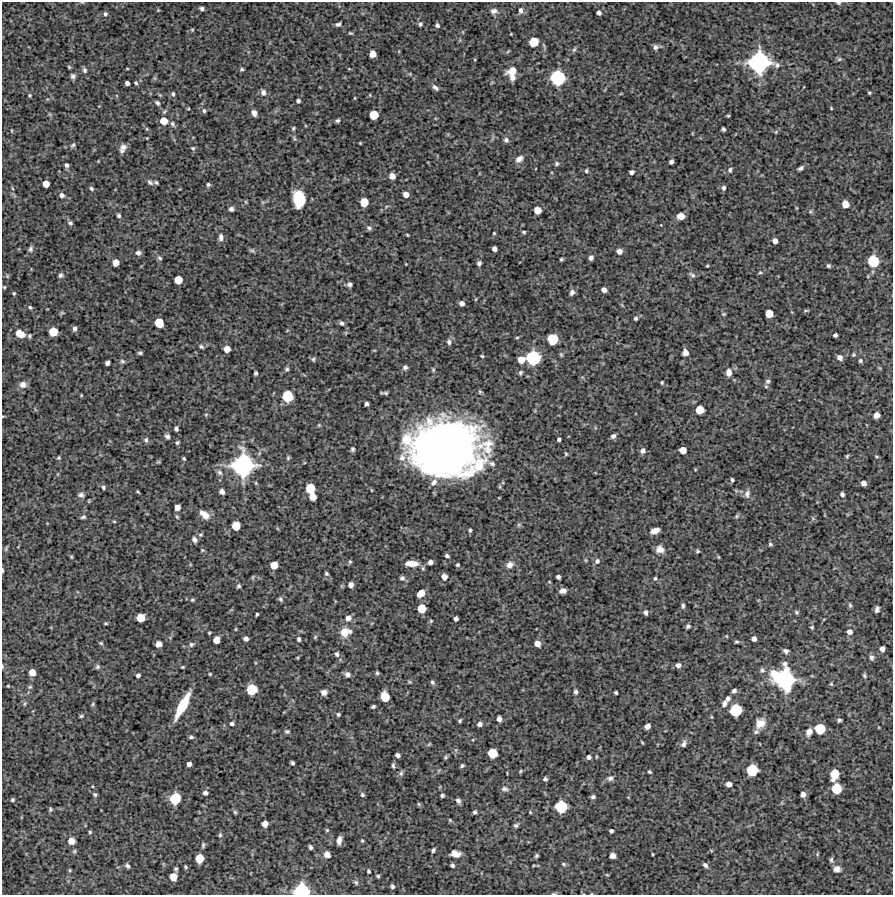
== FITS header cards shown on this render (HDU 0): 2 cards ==
NAXIS1  =                  891 /Length X axis
NAXIS2  =                  893 /Length Y axis

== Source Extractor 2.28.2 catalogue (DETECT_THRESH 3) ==
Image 891 x 893 px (HDU 0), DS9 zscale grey, 1 PNG px = 1 image px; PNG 895 x 897 px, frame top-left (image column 1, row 893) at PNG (2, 2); no overlay
Background 4420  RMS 240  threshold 705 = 3 sigma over >= 5 px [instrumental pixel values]
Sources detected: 381; all 381 listed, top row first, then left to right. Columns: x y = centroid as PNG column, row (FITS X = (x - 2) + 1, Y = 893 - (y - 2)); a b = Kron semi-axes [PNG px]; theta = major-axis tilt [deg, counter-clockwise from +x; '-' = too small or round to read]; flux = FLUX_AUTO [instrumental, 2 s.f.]
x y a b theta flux
839 3 5 3 - 2.4e+04
202 8 4 4 - 3.4e+04
158 10 4 4 - 1.3e+04
521 10 7 5 85 4.6e+04
494 11 8 6 0 5.6e+04
599 13 5 4 - 4.9e+04
105 14 5 4 - 3.2e+04
338 24 5 4 - 3.5e+04
420 24 4 3 - 2.6e+04
437 25 4 4 - 3.7e+04
192 30 4 4 - 1.5e+04
350 33 5 3 - 1.6e+04
511 34 2 2 - 9.9e+03
534 42 7 6 - 3.4e+05
655 47 6 6 - 4.8e+04
574 49 7 4 62 2.7e+04
508 51 6 3 20 1.6e+04
373 54 5 5 - 1.5e+05
839 59 6 5 - 2.5e+04
759 62 16 15 - 2.1e+06
69 67 5 4 - 1.8e+04
242 69 4 3 - 2.2e+04
349 69 5 3 - 1.2e+04
85 70 7 6 - 3.4e+04
512 71 10 7 28 2.2e+05
73 76 5 5 - 4.3e+04
512 78 7 6 - 7.9e+04
558 78 10 10 - 1.1e+06
127 83 4 4 - 5.6e+04
136 83 4 4 - 2.1e+04
435 87 10 5 -39 4.8e+04
263 92 8 6 -74 6.0e+04
869 93 4 3 - 1.7e+04
173 94 6 4 -79 2.6e+04
30 95 4 4 - 1.8e+04
370 95 4 3 - 1.2e+04
298 101 4 4 - 3.7e+04
157 103 6 5 - 3.1e+04
831 108 3 2 - 1.3e+04
204 111 6 4 -76 2.6e+04
254 113 7 5 -67 5.8e+04
374 115 6 6 - 3.3e+05
728 116 4 3 - 1.8e+04
164 121 7 6 - 2.1e+05
338 121 5 4 - 2.8e+04
172 124 8 5 -61 3.5e+04
293 128 5 4 - 2.2e+04
147 129 5 3 - 1.6e+04
723 129 4 3 - 2.8e+04
12 131 5 3 - 1.3e+04
294 138 6 4 -71 2.5e+04
506 140 6 6 - 3.9e+04
360 143 3 3 - 1.3e+04
73 145 7 5 52 2.8e+04
123 147 8 7 - 6.7e+04
193 148 5 4 - 2.4e+04
122 151 7 5 -4 4.1e+04
519 159 9 6 38 8.4e+04
671 162 4 4 - 4.6e+04
556 164 6 5 - 2.8e+04
67 165 5 5 - 3.8e+04
801 168 6 4 29 4.0e+04
730 170 6 5 - 3.4e+04
586 171 5 4 - 2.2e+04
631 172 5 4 - 5.0e+04
392 176 5 5 - 1.2e+05
150 182 9 5 -43 3.6e+04
156 182 4 3 - 2.4e+04
46 184 5 5 - 1.5e+05
208 185 4 4 - 2.6e+04
12 188 5 3 - 1.6e+04
91 188 6 5 - 2.6e+04
724 188 6 5 - 4.0e+04
406 194 5 5 - 1.1e+05
61 195 6 5 - 5.7e+04
299 199 13 9 -80 6.4e+05
246 202 6 3 -70 1.5e+04
364 202 6 6 - 2.7e+05
845 204 6 5 - 1.7e+05
231 209 5 5 - 4.2e+04
537 210 6 5 - 1.7e+05
810 212 6 4 19 1.9e+04
119 215 4 4 - 3.0e+04
680 216 6 5 - 1.7e+05
70 223 6 5 - 3.1e+04
369 228 7 5 -38 4.0e+04
524 232 4 3 - 2.1e+04
494 233 3 3 - 1.5e+04
407 235 3 2 - 1.4e+04
221 237 9 6 90 6.1e+04
775 241 5 4 - 8.4e+04
31 249 8 6 78 4.0e+04
494 249 5 4 - 6.5e+04
252 250 8 5 -28 2.7e+04
619 251 5 5 - 8.4e+04
138 253 6 5 - 4.7e+04
160 258 6 4 -28 2.5e+04
591 258 4 4 - 5.9e+04
561 259 3 3 - 2.1e+04
873 261 8 8 - 5.7e+05
116 263 5 5 - 1.4e+05
479 263 5 4 - 4.3e+04
707 266 3 2 - 1.4e+04
828 266 4 3 - 2.9e+04
760 272 4 4 - 1.8e+04
61 275 5 5 - 3.7e+04
692 275 9 4 -39 3.5e+04
178 280 6 6 - 2.4e+05
349 284 5 5 - 4.0e+04
4 287 4 3 - 1.6e+04
604 290 5 4 - 7.6e+04
572 292 7 5 65 5.2e+04
14 293 4 3 - 1.7e+04
476 299 5 3 - 1.2e+04
462 303 5 4 - 7.0e+04
30 307 5 4 - 2.4e+04
806 310 8 3 5 2.0e+04
769 313 6 6 - 2.4e+05
724 314 5 4 - 1.7e+04
636 318 4 4 - 2.9e+04
159 323 7 6 - 3.5e+05
342 323 6 5 - 3.8e+04
75 328 6 4 -90 5.1e+04
53 332 6 6 - 3.1e+05
20 334 9 6 -29 2.6e+05
835 335 4 4 - 3.8e+04
29 336 6 4 63 2.3e+04
517 338 5 3 - 1.5e+04
552 339 8 7 - 3.8e+05
449 342 7 5 -82 4.2e+04
201 346 7 5 -33 3.0e+04
227 349 5 5 - 1.5e+05
685 352 5 5 - 1.0e+05
140 353 4 3 - 2.8e+04
853 355 5 4 - 1.9e+04
482 356 3 3 - 1.7e+04
840 357 5 5 - 7.5e+04
533 358 10 9 - 9.8e+05
313 359 6 5 - 2.8e+04
521 359 6 6 - 1.8e+05
122 361 7 6 - 3.1e+04
860 361 5 4 - 2.3e+04
107 363 5 4 - 4.4e+04
405 367 6 6 - 4.2e+04
287 369 6 5 - 2.9e+04
433 370 6 4 -72 2.1e+04
521 372 5 4 - 2.6e+04
729 372 8 6 88 1.0e+05
256 373 4 3 - 3.3e+04
768 381 6 5 - 3.4e+04
662 382 3 3 - 1.8e+04
23 384 8 7 - 9.4e+04
766 387 5 4 - 1.8e+04
386 393 8 5 -6 2.9e+04
81 395 5 3 - 1.3e+04
287 396 8 7 - 5.5e+05
366 404 4 4 - 4.3e+04
700 410 6 6 - 2.7e+05
206 415 5 5 - 1.9e+04
877 415 5 5 - 1.2e+05
3 416 4 3 - 1.2e+04
176 429 4 4 - 4.2e+04
167 436 5 4 - 4.6e+04
613 436 5 4 - 4.4e+04
406 439 12 12 - 2.6e+05
559 439 4 3 - 3.6e+04
146 440 7 6 - 3.5e+04
177 443 5 4 - 2.6e+04
352 449 5 4 - 3.2e+04
446 449 58 44 -2 1.1e+07
683 450 5 5 - 1.6e+05
643 451 6 5 - 5.6e+04
566 454 4 3 - 1.7e+04
847 456 4 3 - 1.9e+04
876 457 6 3 -19 1.6e+04
59 458 5 4 - 1.9e+04
288 458 5 4 - 2.3e+04
184 459 3 3 - 2.1e+04
158 462 6 4 18 1.9e+04
492 464 9 6 -19 4.4e+04
243 465 17 16 - 2.3e+06
220 472 8 6 -45 4.6e+04
732 480 4 3 - 2.5e+04
434 482 10 7 50 7.8e+04
863 483 5 4 - 7.9e+04
103 487 5 5 - 2.6e+04
310 488 7 6 - 3.8e+05
222 491 5 4 - 7.2e+04
138 492 4 2 - 1.7e+04
747 494 10 7 82 7.0e+04
842 494 5 4 - 4.1e+04
81 495 8 6 -19 4.6e+04
313 497 6 5 - 1.2e+05
177 507 5 5 - 1.0e+05
204 515 12 7 -40 1.6e+05
737 516 6 5 - 2.4e+04
83 517 5 4 - 2.7e+04
177 517 6 4 -54 2.0e+04
114 521 5 3 - 1.5e+04
236 526 6 6 - 2.9e+05
470 530 5 3 - 2.4e+04
655 531 8 5 17 1.2e+05
201 535 6 5 - 2.3e+04
194 539 7 5 -62 5.4e+04
770 544 5 4 - 2.7e+04
6 549 7 3 85 1.7e+04
660 549 10 9 - 9.9e+04
202 550 5 4 - 1.7e+04
697 551 5 4 - 2.2e+04
447 556 4 3 - 3.6e+04
71 557 5 3 - 1.6e+04
718 557 5 3 - 1.3e+04
597 561 7 6 - 4.9e+04
350 562 6 4 68 2.2e+04
430 562 5 4 - 7.0e+04
412 563 14 6 -1 1.9e+05
274 565 6 6 - 2.1e+05
458 565 3 3 - 2.8e+04
510 565 9 7 35 9.0e+04
2 570 5 2 - 2.2e+04
326 573 5 4 - 2.7e+04
253 577 6 4 71 1.8e+04
444 577 7 6 - 7.1e+04
558 577 4 4 - 4.1e+04
402 578 7 6 - 4.0e+04
655 578 5 4 - 2.2e+04
351 585 5 4 - 6.1e+04
238 586 5 4 - 3.0e+04
563 591 6 4 8 8.0e+04
421 593 7 5 46 1.8e+05
281 599 6 4 -53 2.8e+04
192 600 5 4 - 2.0e+04
850 605 8 4 -71 2.8e+04
683 606 5 4 - 3.3e+04
422 608 6 6 - 2.9e+05
877 609 6 4 79 5.4e+04
646 612 5 4 - 4.6e+04
796 612 6 4 -53 2.6e+04
257 614 4 3 - 1.9e+04
141 618 6 6 - 2.8e+05
348 618 8 7 - 7.9e+04
456 619 4 4 - 5.2e+04
431 621 5 4 - 1.7e+04
106 623 4 3 - 1.9e+04
688 626 5 4 - 3.1e+04
812 627 5 4 - 2.1e+04
345 632 12 10 14 2.2e+05
849 632 7 6 - 6.9e+04
209 633 3 2 - 1.6e+04
726 636 5 3 - 1.2e+04
315 637 6 4 46 2.0e+04
246 639 4 4 - 5.7e+04
299 639 5 4 - 3.5e+04
754 639 5 4 - 7.6e+04
216 640 6 5 - 1.5e+05
736 642 5 4 - 2.2e+04
101 643 5 4 - 1.9e+04
537 643 5 5 - 1.1e+05
158 644 6 5 - 7.5e+04
191 644 7 6 - 3.7e+04
882 649 5 4 - 7.4e+04
786 651 6 5 - 5.1e+04
337 654 7 6 - 3.9e+04
871 657 7 5 -89 4.8e+04
678 665 5 5 - 6.0e+04
2 666 5 3 - 1.6e+04
97 667 7 6 - 3.1e+04
182 667 3 3 - 1.6e+04
762 670 7 7 - 4.2e+04
32 672 5 5 - 1.5e+05
377 673 4 4 - 2.4e+04
210 674 3 3 - 1.5e+04
347 674 6 6 - 5.9e+04
775 674 12 9 -27 2.5e+05
138 675 4 4 - 4.3e+04
864 676 6 4 -53 2.6e+04
785 680 18 14 -85 2.0e+06
410 682 6 3 -18 1.7e+04
432 682 6 5 - 3.2e+04
831 684 5 4 - 2.0e+04
8 686 3 3 - 1.3e+04
30 687 6 4 20 2.3e+04
252 689 7 7 - 4.9e+05
734 691 5 4 - 4.7e+04
324 692 6 6 - 8.1e+04
576 692 5 4 - 3.9e+04
616 693 3 3 - 2.6e+04
385 697 7 6 - 3.4e+05
728 698 6 5 - 5.5e+04
25 703 7 3 71 2.1e+04
93 704 6 4 88 2.3e+04
724 704 9 7 63 6.3e+04
182 705 23 6 62 5.9e+05
373 706 4 3 - 2.8e+04
736 710 8 8 - 6.8e+05
338 714 4 4 - 2.8e+04
81 716 5 3 - 2.3e+04
499 719 5 4 - 7.7e+04
460 720 4 3 - 2.5e+04
839 720 4 4 - 3.1e+04
760 723 11 9 50 1.8e+05
232 724 5 4 - 3.9e+04
479 724 5 5 - 6.4e+04
647 726 5 4 - 8.7e+04
820 729 7 7 - 4.6e+05
287 731 6 5 - 2.9e+04
756 732 8 6 13 3.8e+04
809 732 9 6 65 9.1e+04
191 737 4 3 - 3.1e+04
429 744 6 4 45 1.7e+04
684 744 9 6 69 5.1e+04
492 753 7 7 - 3.5e+05
397 755 5 4 - 4.5e+04
445 757 6 4 59 2.3e+04
589 757 5 5 - 5.0e+04
292 763 4 3 - 3.3e+04
189 764 4 4 - 6.3e+04
393 765 6 3 -89 2.9e+04
462 766 4 3 - 2.6e+04
752 770 8 8 - 6.0e+05
520 771 5 4 - 1.8e+04
649 772 4 4 - 2.3e+04
401 773 7 5 63 3.6e+04
834 774 9 6 76 3.7e+05
610 778 8 6 13 5.1e+04
545 779 4 4 - 3.5e+04
729 784 5 4 - 8.8e+04
836 788 7 7 - 4.6e+05
505 789 9 7 -7 5.0e+04
205 793 5 5 - 5.4e+04
95 794 6 5 - 3.0e+04
803 794 5 4 - 7.5e+04
362 795 5 4 - 2.9e+04
442 795 3 3 - 2.7e+04
593 797 4 4 - 3.8e+04
175 798 8 7 - 5.2e+05
12 800 4 4 - 2.6e+04
458 801 6 5 - 4.4e+04
419 804 6 4 -88 1.6e+04
561 807 8 8 - 6.6e+05
50 809 6 4 79 2.3e+04
235 812 6 5 - 2.4e+04
475 812 4 4 - 3.2e+04
530 812 4 3 - 1.5e+04
450 820 5 4 - 1.7e+04
265 824 5 5 - 1.4e+05
516 825 7 5 35 3.1e+04
327 830 5 5 - 1.8e+04
611 831 4 4 - 3.7e+04
90 832 4 4 - 2.0e+04
220 835 6 5 - 2.7e+04
339 840 7 4 81 8.4e+04
71 841 6 6 - 1.5e+05
362 841 4 4 - 1.6e+04
203 845 7 4 83 2.8e+04
310 847 4 3 - 3.2e+04
433 850 4 3 - 2.9e+04
74 851 6 4 48 2.3e+04
455 854 9 6 -10 1.2e+05
652 854 3 2 - 1.4e+04
327 855 6 5 - 9.0e+04
536 856 4 3 - 2.3e+04
613 856 5 5 - 8.2e+04
199 858 7 6 - 3.1e+05
831 860 8 5 90 3.4e+04
563 864 6 4 -28 2.2e+04
452 865 4 4 - 3.6e+04
705 865 6 5 - 4.3e+04
127 866 6 5 - 3.6e+04
185 867 6 4 -45 2.1e+04
176 869 4 3 - 2.8e+04
837 869 8 7 - 8.7e+04
70 870 4 4 - 1.7e+04
368 871 4 3 - 2.5e+04
607 875 5 3 - 1.4e+04
378 876 4 3 - 1.9e+04
173 877 6 5 - 2.2e+05
356 882 7 5 -49 2.7e+04
392 886 4 3 - 3.1e+04
301 891 10 8 5 9.9e+05
553 894 7 3 0 1.9e+04
At the frame edge (FLAGS 8, measured only in part): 6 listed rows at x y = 839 3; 3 416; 2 570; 2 666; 301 891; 553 894

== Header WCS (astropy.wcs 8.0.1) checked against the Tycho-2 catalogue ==
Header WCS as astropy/WCSLIB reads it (CRVAL/CRPIX/CD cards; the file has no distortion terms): RA---TAN/DEC--TAN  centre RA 13:10:57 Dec +11:29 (197.74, +11.48 deg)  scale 1.01 arcsec/px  FOV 15.0' x 15.0'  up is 0 deg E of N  parity normal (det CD < 0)
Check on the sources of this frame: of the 60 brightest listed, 3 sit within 1.5 arcsec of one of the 3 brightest Tycho-2 stars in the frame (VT <= 12.54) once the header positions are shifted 0.20 arcsec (0.20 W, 0.04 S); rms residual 0.44 arcsec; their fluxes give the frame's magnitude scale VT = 27.80 - 2.5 log10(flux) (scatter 0.24 mag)
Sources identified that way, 3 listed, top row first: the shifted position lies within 1.5 arcsec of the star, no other Tycho-2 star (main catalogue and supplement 1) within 3.0 arcsec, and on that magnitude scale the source's flux lands within +1.5 / -3 mag of the star's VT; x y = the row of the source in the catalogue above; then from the Tycho-2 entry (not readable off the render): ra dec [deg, ICRS J2000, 3 dp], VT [Tycho-2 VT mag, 2 dp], TYC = Tycho-2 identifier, HIP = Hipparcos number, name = IAU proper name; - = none
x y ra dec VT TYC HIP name
759 62 197.647 +11.586 11.76 887-446-1 - -
243 465 197.794 +11.472 11.90 887-696-1 - -
785 680 197.638 +11.413 12.54 887-599-1 - -